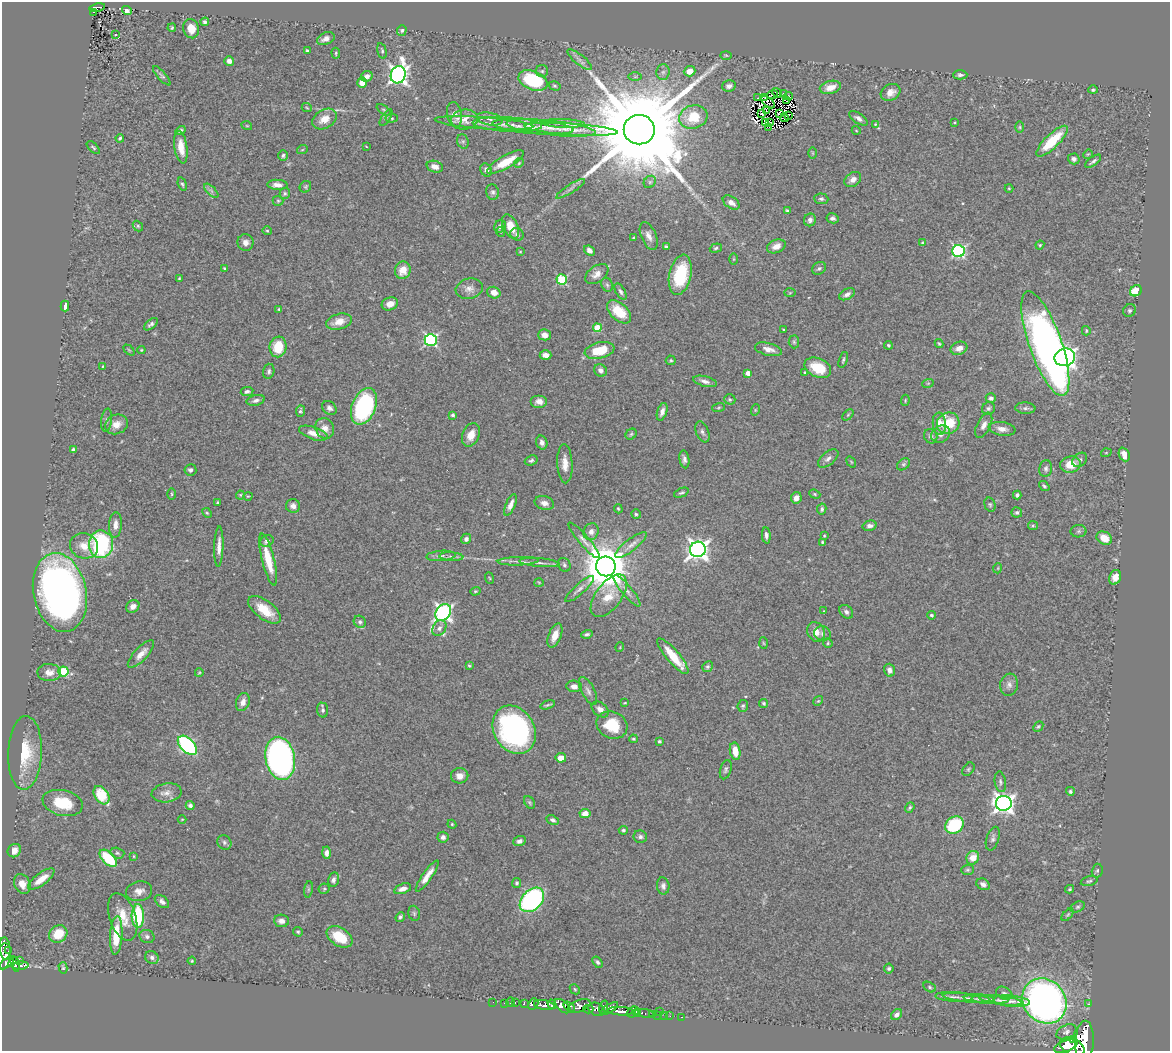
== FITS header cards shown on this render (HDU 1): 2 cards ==
NAXIS1  =                 1168
NAXIS2  =                 1049

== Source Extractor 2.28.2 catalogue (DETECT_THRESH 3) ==
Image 1168 x 1049 px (HDU 1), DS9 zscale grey, 1 PNG px = 1 image px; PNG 1172 x 1053 px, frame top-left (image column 1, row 1049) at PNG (2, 2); each listed source drawn as its Kron ellipse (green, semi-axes under 4 px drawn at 4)
Background 0.888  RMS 0.041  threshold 0.122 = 3 sigma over >= 5 px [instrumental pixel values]
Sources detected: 421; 4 with non-positive FLUX_AUTO (blend fragments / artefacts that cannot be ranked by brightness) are neither listed nor drawn; the other 417 listed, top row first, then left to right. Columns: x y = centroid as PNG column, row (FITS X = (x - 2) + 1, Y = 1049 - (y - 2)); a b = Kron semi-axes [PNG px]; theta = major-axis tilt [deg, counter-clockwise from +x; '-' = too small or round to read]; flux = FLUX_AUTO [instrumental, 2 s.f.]
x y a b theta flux
97 7 8 4 10 36
127 10 5 4 - 7
94 12 3 2 - 10
205 22 4 4 - 5.6
172 28 4 3 - 3.5
191 29 10 8 -74 34
402 30 5 4 - 4.5
115 35 4 3 - 26
326 39 9 6 22 17
307 51 3 3 - 4.7
382 51 8 4 -77 4.7
336 53 5 4 - 3.5
726 55 6 4 -1 3.3
580 60 15 5 -38 13
229 61 5 5 - 14
542 71 6 6 - 6
690 71 6 5 - 37
663 72 8 6 87 9.1
398 75 9 7 72 1300
960 75 7 4 0 6.6
162 76 12 4 -49 5.9
367 76 6 5 - 12
635 77 6 4 1 5
533 80 15 9 -23 210
362 83 5 5 - 25
555 86 6 4 -16 4.2
729 86 7 5 12 12
830 87 11 6 13 29
1093 90 4 3 - 4.8
890 92 10 8 28 20
777 93 5 3 - 2.2
783 93 3 2 - 2.3
772 95 6 3 14 1.2
789 96 4 2 - 1.6
765 97 3 2 - 0.37
758 98 2 2 - 1.2
786 100 3 2 - 2.9
768 102 8 3 -36 2.4
307 108 5 3 - 2.5
384 110 8 4 -36 4.5
766 111 2 2 - 2.1
779 113 3 3 - 4.4
762 114 4 2 - 0.53
454 115 13 7 -80 27
788 115 3 2 - 3.4
693 117 14 11 18 89
386 118 9 4 57 5.3
392 118 6 4 6 4
785 118 4 2 - 0.15
858 118 10 5 -34 11
324 119 13 9 31 34
464 119 13 10 7 29
489 119 13 6 -10 18
765 122 2 2 - 4.4
954 122 3 2 - 2.7
484 123 49 6 -4 40
563 123 22 4 -2 16
770 123 3 2 - 1.8
507 124 35 7 -3 44
875 124 4 4 - 2.7
247 126 5 3 - 2.4
533 127 40 7 -5 50
769 127 3 2 - 4.9
1020 127 6 4 90 3.6
551 128 45 7 -6 57
571 129 47 5 -4 42
181 130 5 4 - 5.2
639 130 15 15 - 89000
856 130 4 3 - 2.1
120 138 4 3 - 4.5
463 141 7 5 -69 6.2
1052 141 21 7 45 97
366 146 3 2 - 1.5
181 147 16 6 -81 41
93 148 8 3 -44 4.4
302 150 5 3 - 2.4
813 153 6 4 -89 2.9
1088 154 5 4 - 2.7
283 156 5 5 - 5.8
1074 159 6 5 - 9
1093 161 9 3 37 6.5
505 162 21 6 29 63
519 163 5 4 - 3.7
435 167 8 5 -18 18
486 170 7 5 -62 11
853 180 9 6 36 17
650 182 7 5 46 5.8
182 184 7 4 -73 5
277 185 10 5 -3 14
305 187 6 5 - 4.3
1009 188 4 4 - 2.7
571 189 17 3 32 8.9
211 191 9 3 -45 6.1
493 192 8 6 -74 7.7
285 193 5 5 - 4.6
821 199 7 5 -4 5.9
278 201 5 5 - 4
731 202 9 5 -35 16
787 211 3 3 - 4.6
833 218 6 5 - 8
810 220 6 6 - 8.8
138 226 6 4 -49 3.8
500 226 6 5 - 9
511 226 13 7 -65 39
267 231 4 4 - 3.2
501 232 5 3 - 2.6
517 234 7 6 - 7.6
649 236 14 7 -67 18
633 238 3 3 - 2.6
245 243 8 8 - 16
922 243 4 4 - 3.4
1040 245 4 4 - 3.1
666 246 4 3 - 4.7
776 246 9 6 22 22
716 248 6 4 19 4.8
589 251 6 4 -39 11
958 251 6 6 - 430
520 252 3 3 - 2.4
734 259 6 4 -90 2.8
224 268 3 2 - 2.6
819 268 7 6 - 6.4
403 270 9 8 - 44
597 274 13 8 36 22
680 275 20 11 77 130
179 278 3 3 - 2.8
562 279 5 5 - 210
607 285 7 5 -66 6.3
469 289 14 10 14 20
1136 291 6 5 - 67
621 292 9 5 -61 7.7
494 293 7 5 -18 21
790 293 6 4 2 3.2
847 294 8 5 29 11
390 304 8 6 20 21
65 306 5 4 - 11
279 309 3 3 - 3.4
1129 310 6 6 - 6
619 312 14 8 -43 72
339 322 13 7 16 32
151 324 8 4 38 7.8
597 328 4 4 - 86
784 330 3 3 - 3.3
1086 331 5 3 - 3.3
545 335 6 5 - 19
431 340 6 6 - 470
794 342 6 5 - 4.8
939 344 4 3 - 3.3
1045 344 55 16 -71 1700
888 345 4 3 - 3.9
278 347 10 8 81 72
959 348 8 6 22 20
768 349 14 6 -14 18
129 350 6 4 -45 3.3
141 350 4 4 - 2.8
600 350 15 8 13 80
545 355 6 4 -1 15
1065 357 10 8 13 1700
671 360 5 5 - 4.5
843 360 8 3 72 4.5
103 366 3 3 - 2.3
818 368 14 9 -24 71
600 370 7 6 - 11
269 371 7 5 76 6.5
805 372 3 3 - 4.3
748 373 4 4 - 23
705 381 12 5 -14 12
928 383 6 3 19 3
247 391 6 4 9 7.5
991 398 5 4 - 7.3
730 399 6 5 - 4.3
256 400 9 5 13 9.5
905 400 5 3 - 2.6
539 401 8 6 0 17
364 406 19 12 68 340
719 407 6 3 19 3.2
329 408 8 6 -41 11
988 408 7 6 - 6.5
1025 408 10 5 -4 7.6
755 410 6 3 72 3.1
300 411 6 4 82 5.1
662 412 9 4 71 13
453 415 3 3 - 5.3
848 415 6 4 46 3.3
107 420 11 5 82 8.1
948 423 11 10 - 91
116 424 12 9 23 28
939 424 11 6 -83 21
984 425 13 6 63 16
325 428 10 9 - 20
1002 429 13 6 -8 16
702 432 11 6 -67 9.5
313 433 15 6 -19 23
631 434 6 5 - 4.6
941 434 10 8 32 15
471 435 12 8 67 30
931 436 7 6 - 7.2
542 442 7 5 -68 11
73 450 4 3 - 5.7
1106 453 5 3 - 2.2
1124 454 7 5 -67 21
684 459 9 5 -81 9.6
828 459 12 6 39 12
531 460 6 5 - 5.5
1080 460 8 6 39 7.2
851 462 6 3 -53 2.5
565 464 19 7 -88 29
903 464 7 5 40 5.4
1070 464 10 8 10 49
1046 468 8 6 79 8.2
190 470 6 5 - 7.7
1044 486 6 3 -39 4
681 493 8 3 23 4.9
172 494 6 4 -89 3.4
815 494 6 4 -23 3.7
240 495 4 4 - 2.9
1017 495 4 4 - 5.9
248 496 4 3 - 2.2
796 498 6 5 - 16
217 503 4 4 - 3.6
544 503 10 7 -15 18
510 505 11 5 67 18
990 505 7 5 -73 4.7
293 506 7 7 - 14
618 509 5 3 - 2.8
822 509 6 4 78 7.2
1017 512 5 5 - 6.2
207 513 6 3 -44 3.3
636 514 5 4 - 3.7
115 525 13 6 86 18
870 526 7 5 15 11
1033 526 5 4 - 3.3
1079 531 8 6 1 5.8
591 532 8 7 - 14
766 535 8 4 -85 8.5
824 536 3 3 - 2.6
1104 538 8 6 -29 40
466 539 5 5 - 8.4
584 540 23 5 -49 15
267 541 7 5 27 11
823 542 4 3 - 3.8
101 544 13 12 - 330
631 545 19 6 38 20
84 546 14 12 -20 33
219 546 20 4 88 21
698 549 8 7 - 1700
441 556 15 5 4 12
451 557 12 4 -4 9.5
268 560 26 6 -76 73
518 561 20 3 2 13
539 563 20 3 -5 14
564 565 7 6 - 6.4
606 566 10 9 - 11000
998 568 5 3 - 2.3
1115 577 7 5 69 18
489 578 6 3 -69 3
539 582 5 3 - 2.2
580 589 18 5 42 13
475 591 5 4 - 3.4
627 591 20 5 -50 16
60 592 40 26 -78 1600
609 596 25 12 53 56
133 606 7 6 - 15
264 610 19 9 -37 60
824 611 3 2 - 1.7
443 612 9 7 53 960
846 612 8 6 -45 9.1
931 615 4 3 - 4.7
360 622 6 5 - 6.6
439 628 8 6 56 10
816 632 10 8 -65 26
822 633 8 7 - 8.6
587 634 6 4 14 5.9
555 635 12 6 68 29
763 643 6 4 -87 3.1
828 643 5 4 - 3.7
620 647 5 3 - 2
141 654 18 6 46 27
673 656 23 6 -49 71
469 666 3 3 - 3
707 667 5 5 - 5.1
889 670 6 5 - 15
63 671 5 5 - 180
49 672 12 8 -1 22
199 673 4 3 - 2.3
1009 685 11 9 82 14
574 686 7 6 - 15
588 691 15 6 -63 14
818 701 5 4 - 3.2
243 702 9 6 70 19
625 703 4 3 - 2.3
764 703 5 4 - 4.6
548 705 7 2 18 4.5
743 706 6 5 - 5.2
600 709 10 6 -40 16
323 710 7 5 -84 7.3
612 725 16 13 -24 89
1038 726 6 4 48 3.8
514 730 25 20 -60 640
633 739 4 3 - 3.4
659 741 3 3 - 4.3
187 745 12 7 -45 470
735 751 9 5 -80 34
25 753 37 17 88 120
280 758 22 14 -79 1000
561 758 5 5 - 31
968 769 7 5 51 4.5
726 770 10 5 74 6.6
460 776 8 7 - 19
1000 782 10 5 -80 7.6
1070 791 4 4 - 4.4
167 793 15 9 9 20
101 795 10 7 -57 89
530 802 7 5 -56 4.1
63 803 20 12 -13 92
1004 803 8 7 - 1500
190 806 4 3 - 8
910 808 6 4 52 4.4
585 813 5 4 - 27
182 819 4 3 - 2.2
552 820 6 4 -26 7.2
452 824 4 4 - 3.2
954 825 10 8 35 180
623 830 4 4 - 5.3
443 837 5 5 - 9.8
640 837 7 6 - 7.8
993 839 12 6 72 9.6
519 841 6 5 - 9.9
224 842 7 6 - 7
14 851 7 6 - 21
117 853 7 5 -16 5.6
327 853 6 4 -88 13
133 856 4 3 - 2.6
108 858 10 6 -45 120
973 858 7 6 - 34
967 870 6 5 - 4.8
1097 871 7 5 75 5.2
427 876 19 5 55 28
41 879 16 6 37 41
333 880 7 5 76 10
1089 881 8 4 15 5.3
517 883 5 4 - 5
22 884 10 8 -64 27
983 884 7 5 -27 11
663 886 8 6 -82 9.2
308 889 8 4 82 5.1
324 889 5 5 - 4.2
403 889 9 5 18 16
1070 889 4 3 - 3.3
139 891 13 9 11 20
532 900 14 9 45 550
162 902 8 5 -39 9.5
1078 907 7 5 27 5.6
414 913 8 5 -74 5.1
1068 915 8 4 49 4
138 916 12 6 -90 180
123 917 25 13 -71 55
400 917 5 4 - 5.4
281 921 7 6 - 16
298 932 5 4 - 4.6
58 934 10 8 36 61
116 936 19 6 86 69
147 936 7 6 - 8.2
340 937 14 9 -33 75
5 949 11 5 -85 180
9 951 4 3 - 59
4 956 13 6 83 280
152 957 7 6 - 8.6
20 961 3 2 - 9.3
192 961 4 3 - 3.2
597 962 6 4 -55 5.6
7 963 9 4 40 600
15 964 8 3 -73 280
20 966 8 3 3 160
63 968 6 4 -76 3.9
889 968 5 5 - 4.9
930 987 7 4 -29 4.9
575 989 6 4 -46 3.5
1004 993 8 6 -26 7.9
954 997 19 5 -3 13
966 998 24 4 -6 15
979 999 15 4 -4 9.2
990 1000 19 3 -2 9.6
1001 1000 21 4 -7 13
1011 1001 18 5 -4 15
1044 1001 24 21 -49 1500
493 1002 2 2 - 9.3
510 1002 5 2 - 18
504 1003 3 2 - 18
515 1003 3 2 - 24
524 1003 4 3 - 230
533 1004 6 5 - 280
552 1004 5 3 - 280
1089 1004 2 2 - 14
544 1005 10 5 -10 1600
562 1006 9 5 -38 1800
579 1006 12 6 20 1200
569 1007 6 4 -33 1100
604 1007 7 4 74 490
609 1008 10 4 32 590
588 1009 5 3 - 160
597 1009 8 6 -29 610
620 1011 12 4 -3 1500
660 1011 3 2 - 98
633 1012 6 5 - 890
637 1012 4 3 - 400
644 1013 9 3 -7 100
653 1014 2 2 - 13
657 1015 3 2 - 14
664 1015 2 2 - 19
896 1015 6 5 - 9.9
670 1016 2 2 - 13
681 1017 3 2 - 18
1066 1032 10 6 25 10
1074 1040 3 3 - 7600
1084 1041 21 9 86 6300
1066 1046 12 5 19 2400
1072 1047 13 8 -27 2700
At the frame edge (FLAGS 8, measured only in part): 2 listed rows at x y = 4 956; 1084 1041
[4 non-positive-flux detections neither listed nor drawn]